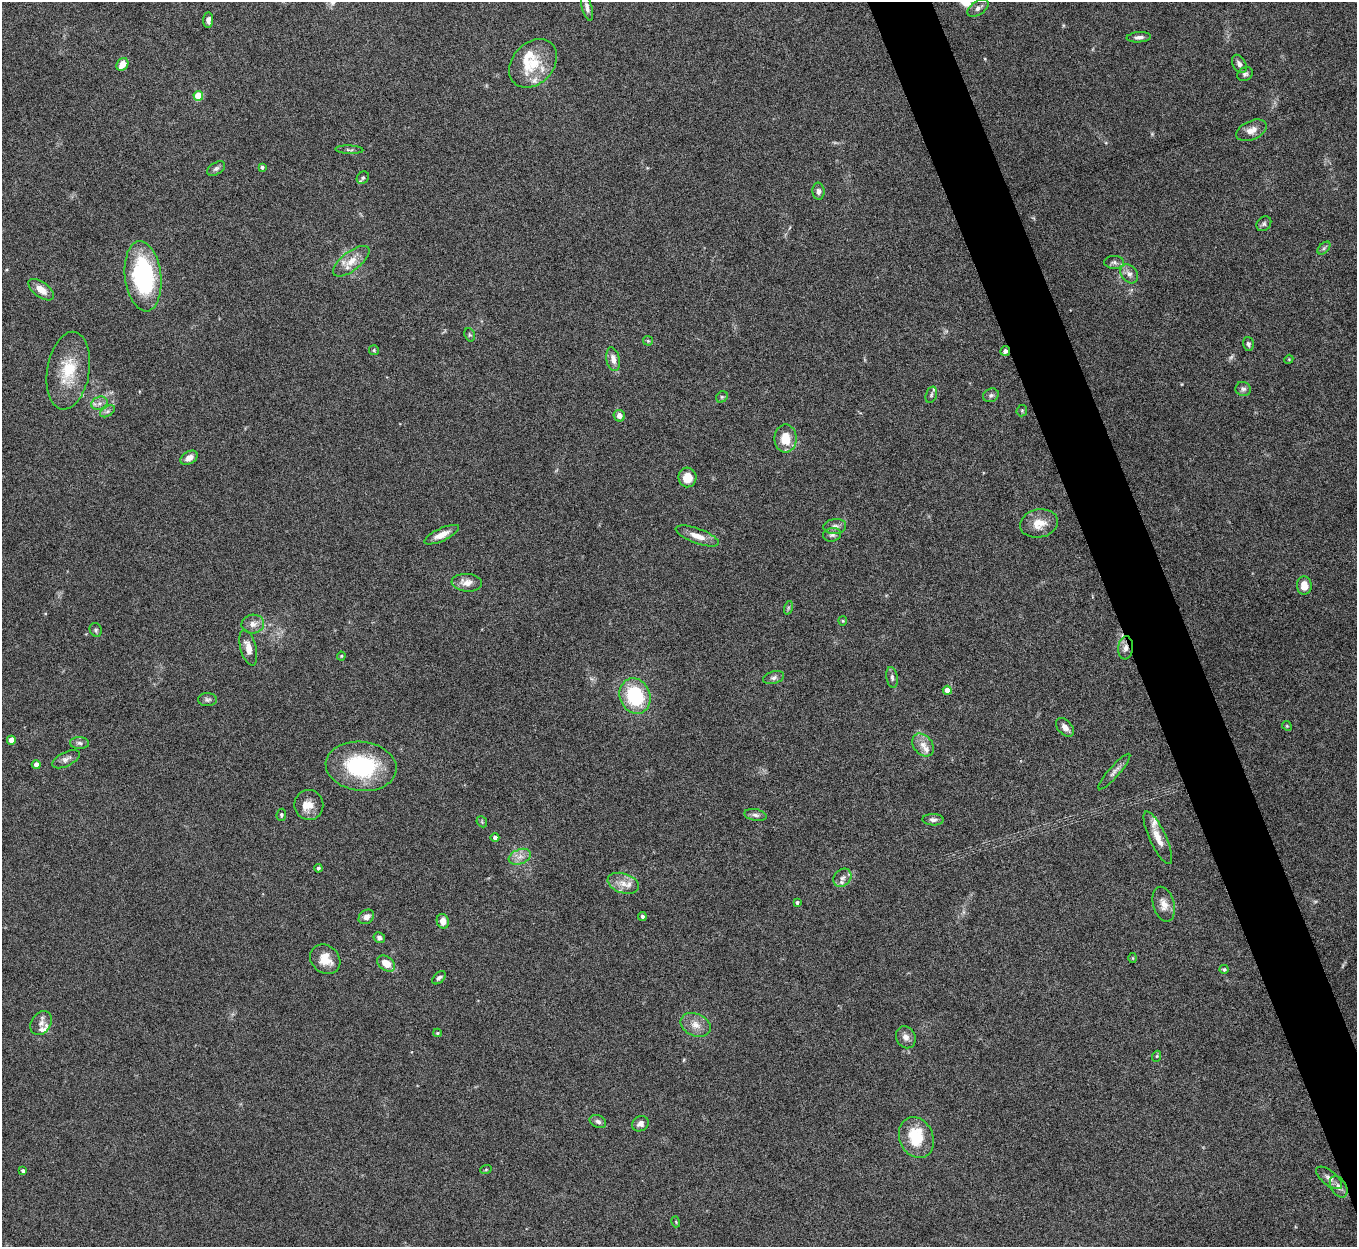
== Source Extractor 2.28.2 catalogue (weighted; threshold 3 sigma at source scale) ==
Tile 6 of 4 x 4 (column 2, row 2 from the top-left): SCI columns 1358-2712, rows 2642-3886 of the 5424 x 5408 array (HDU 1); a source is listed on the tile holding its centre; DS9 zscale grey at full resolution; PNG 1359 x 1249 px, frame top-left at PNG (2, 2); each listed source drawn as its Kron ellipse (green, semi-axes under 4 px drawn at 4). Shown black and unused: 4% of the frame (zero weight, under 5 of 10 exposures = <1% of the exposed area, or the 3 px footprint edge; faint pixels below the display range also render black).
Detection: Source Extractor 2.28.2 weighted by HDU 2 'WHT'; one run over the whole footprint, this tile lists its part. Background 0.142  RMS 0.0057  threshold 0.0232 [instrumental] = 3 sigma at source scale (4.09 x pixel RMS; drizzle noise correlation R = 1.36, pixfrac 0.8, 0.05/0.05 arcsec/px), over >= 5 px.
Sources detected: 115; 1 too faint to see at this stretch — neither listed nor drawn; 10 inside a brighter listed object's ellipse — not listed separately; the other 104 listed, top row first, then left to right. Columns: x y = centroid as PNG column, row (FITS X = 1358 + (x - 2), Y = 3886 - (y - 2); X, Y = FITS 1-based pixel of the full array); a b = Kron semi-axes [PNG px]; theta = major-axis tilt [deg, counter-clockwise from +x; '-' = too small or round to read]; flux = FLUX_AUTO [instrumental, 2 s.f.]
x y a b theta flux
587 7 13 5 -74 2.1
978 8 12 6 34 2.1
208 20 8 5 88 2.1
1139 37 12 5 4 1.9
533 63 27 20 46 15
122 64 7 5 56 5.7
1239 64 10 6 -61 2.3
1245 74 8 6 31 1.4
198 96 5 5 - 18
1251 130 16 9 24 4.6
349 150 14 3 -2 1.2
262 167 4 4 - 0.99
216 169 10 5 32 1.4
363 178 7 5 44 1
818 191 8 6 -87 1.9
1264 224 8 6 45 1.3
1324 248 8 4 45 1.1
351 261 22 9 38 7.1
1114 262 10 6 -2 1.7
1129 274 10 7 -51 2.5
143 276 35 18 -83 63
41 290 15 7 -37 5.6
470 335 7 5 -72 0.81
648 341 5 5 - 0.62
1248 344 7 5 -75 1.3
374 350 5 5 - 0.64
1005 351 5 5 - 1.5
613 359 12 6 -79 3.6
1289 359 4 3 - 0.44
68 371 39 21 81 20
1243 389 8 7 - 1.6
931 395 8 5 72 1.2
991 395 8 6 25 1.5
722 397 6 5 - 0.91
99 403 8 6 20 2.1
108 411 8 5 31 1.2
1022 411 6 5 - 0.71
619 416 6 5 - 2.7
786 438 14 11 90 9.8
189 458 9 6 30 3.3
687 477 10 9 - 6.9
1039 523 19 14 10 8.1
835 526 11 7 7 2.5
442 535 19 6 25 5
832 535 9 7 8 1.7
697 536 23 7 -20 5.6
467 583 15 9 -5 4.7
1304 585 9 7 -86 5.8
788 608 7 4 72 0.84
843 621 5 4 - 0.59
253 624 11 9 4 3.6
96 630 7 5 -66 1.2
248 648 18 8 -75 4.9
1126 648 11 7 83 3.1
341 656 4 4 - 0.53
892 677 10 5 -81 1.6
774 678 11 6 17 1.6
947 690 4 4 - 4.8
635 696 18 15 -67 33
208 700 9 6 -3 1.5
1287 726 5 4 - 0.55
1065 727 11 7 -47 3
11 740 4 4 - 5.1
79 743 9 6 -3 1.6
923 745 13 9 -50 4
66 759 15 7 26 2.4
36 764 4 4 - 3.3
361 766 35 24 -7 46
1114 771 23 5 48 2.7
309 805 15 14 - 6
281 815 6 5 - 0.84
755 815 11 5 -10 1.9
933 820 10 5 -1 1.9
482 822 6 4 -48 0.63
495 837 4 4 - 1.8
1158 838 29 8 -65 6.6
520 857 11 7 22 3.4
318 868 4 4 - 1
842 878 10 8 48 2.6
623 883 16 9 -18 5.2
797 902 4 3 - 0.92
1164 904 18 10 -75 5
366 917 8 6 38 3.1
642 917 4 4 - 1.3
443 921 7 6 - 4.6
379 938 6 5 - 1.6
1133 958 5 3 - 0.45
325 959 16 13 -41 7.6
386 964 10 7 -37 7.6
1224 969 4 4 - 0.71
439 978 8 5 43 1.3
41 1023 13 9 56 3.5
696 1025 16 11 -24 5.5
438 1033 4 4 - 0.6
906 1037 11 9 -61 2.9
1157 1056 5 3 - 0.6
598 1122 8 6 -25 1.7
640 1124 9 7 33 2.4
916 1138 21 16 -66 18
486 1169 6 3 20 0.57
23 1171 4 3 - 1.3
1329 1178 16 7 -38 2.7
1339 1187 11 7 -59 2.8
676 1222 5 3 - 0.52
Overlapping masked pixels (flux is a lower limit): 2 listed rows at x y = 1005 351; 1126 648